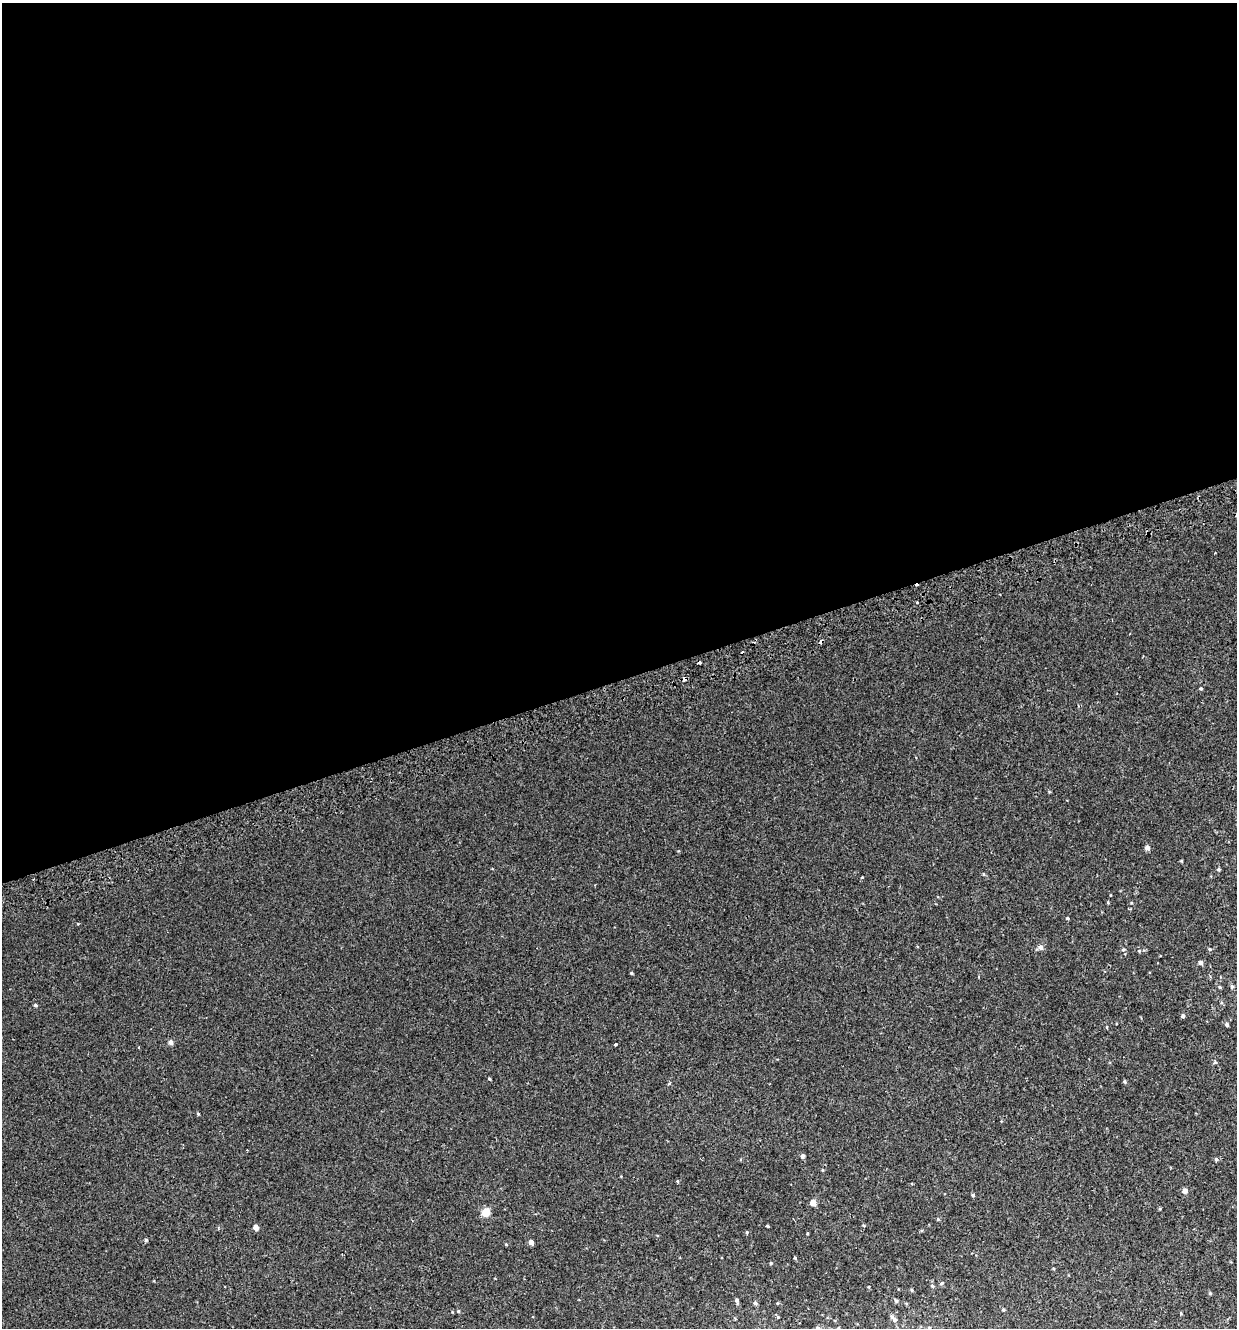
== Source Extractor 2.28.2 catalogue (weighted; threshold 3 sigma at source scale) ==
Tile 2 of 4 x 4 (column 2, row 1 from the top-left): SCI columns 1338-2572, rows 4021-5346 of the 5195 x 5393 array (HDU 1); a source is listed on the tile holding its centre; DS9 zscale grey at full resolution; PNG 1239 x 1330 px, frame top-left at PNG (2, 3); no overlay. Shown black and unused: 51% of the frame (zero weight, under 2 of 3 exposures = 3% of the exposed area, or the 3 px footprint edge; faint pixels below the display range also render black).
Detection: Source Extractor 2.28.2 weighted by HDU 2 'WHT'; one run over the whole footprint, this tile lists its part. Background 0.00112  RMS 0.0029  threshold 0.0128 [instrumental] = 3 sigma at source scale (4.5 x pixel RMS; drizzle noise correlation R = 1.50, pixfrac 1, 0.0396/0.0396 arcsec/px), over >= 5 px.
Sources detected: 58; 4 cosmic-ray / hot-pixel residue — not listed; the other 54 listed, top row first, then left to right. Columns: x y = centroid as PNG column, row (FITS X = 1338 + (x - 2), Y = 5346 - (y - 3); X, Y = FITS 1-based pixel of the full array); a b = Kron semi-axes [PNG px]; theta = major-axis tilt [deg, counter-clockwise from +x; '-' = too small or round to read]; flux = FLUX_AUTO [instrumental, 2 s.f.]
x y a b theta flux
917 602 3 2 - 0.61
699 663 3 3 - 1.4
684 679 4 3 - 2.2
1201 689 4 4 - 0.28
1147 848 4 4 - 1.2
1181 861 4 3 - 0.2
1218 869 4 4 - 0.37
1067 918 4 4 - 0.3
1041 947 6 5 - 0.92
1123 949 5 4 - 0.37
1210 949 5 4 - 0.28
1139 951 5 5 - 0.3
1201 962 5 5 - 0.82
631 973 3 3 - 0.27
1220 987 4 4 - 0.28
1232 987 5 5 - 0.36
35 1005 4 4 - 0.32
1183 1016 4 4 - 0.59
1227 1025 4 4 - 0.45
1107 1027 5 3 - 0.2
170 1042 5 5 - 0.98
615 1044 3 3 - 0.73
1215 1062 5 3 - 0.31
490 1079 4 3 - 0.26
1124 1081 4 4 - 0.36
198 1114 4 3 - 0.25
802 1156 4 3 - 1.5
1216 1159 4 4 - 0.38
1185 1191 5 5 - 1.2
973 1195 4 3 - 0.4
813 1203 4 4 - 3.1
486 1213 5 5 - 7.1
864 1225 4 4 - 0.25
767 1226 3 3 - 0.24
256 1227 4 4 - 1.8
747 1232 4 4 - 0.25
807 1233 4 2 - 0.22
146 1240 5 4 - 0.35
531 1242 4 4 - 1.5
506 1244 4 3 - 0.24
795 1258 4 4 - 0.29
771 1263 4 4 - 0.23
942 1283 5 4 - 0.42
912 1290 5 3 - 0.25
1210 1293 4 4 - 0.23
737 1300 5 4 - 0.57
896 1301 5 4 - 0.37
755 1303 5 4 - 0.58
777 1303 4 3 - 0.2
1003 1309 4 3 - 0.29
458 1311 4 4 - 0.25
778 1317 5 4 - 0.27
894 1320 7 5 -43 0.82
818 1328 7 5 -32 0.69
Overlapping masked pixels (flux is a lower limit): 1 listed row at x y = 684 679
Isophote crosses this tile's border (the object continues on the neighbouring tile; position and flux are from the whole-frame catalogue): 1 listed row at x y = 818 1328
Unlisted compact peaks at least as high as the median listed source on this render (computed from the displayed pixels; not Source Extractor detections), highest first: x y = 862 877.